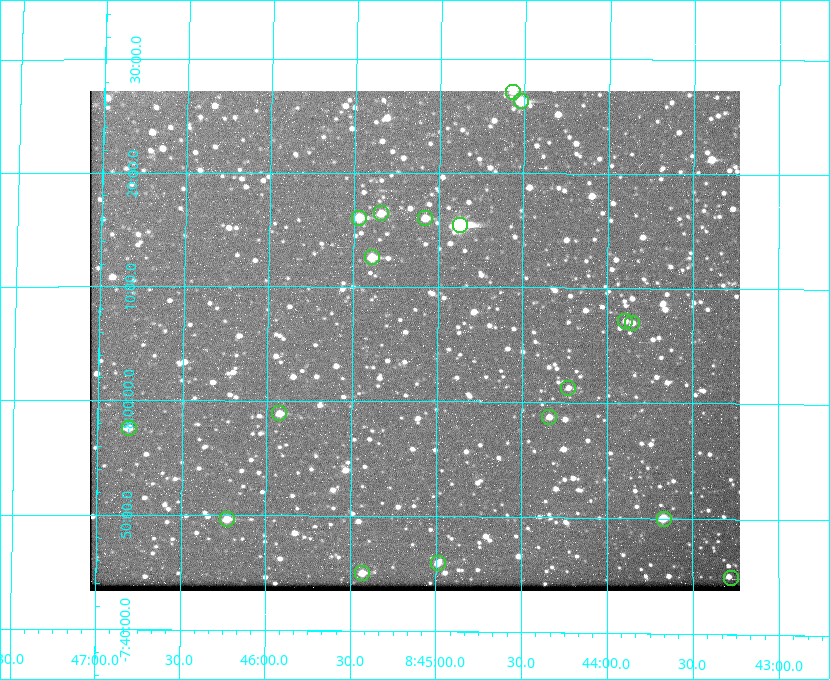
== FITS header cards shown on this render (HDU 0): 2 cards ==
NAXIS1  =                  650 / Width of table row in bytes
NAXIS2  =                  500 / Number of rows in table

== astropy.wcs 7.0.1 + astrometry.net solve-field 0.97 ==
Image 650 x 500 px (HDU 0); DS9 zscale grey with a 90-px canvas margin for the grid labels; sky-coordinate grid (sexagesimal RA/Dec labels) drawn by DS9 from the SOLVED WCS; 18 Tycho-2 reference stars matched to detected sources circled (green)
Header WCS: none
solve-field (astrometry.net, Tycho-2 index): SOLVED blind (the file carries no WCS)
Solved WCS: RA---TAN-SIP/DEC--TAN-SIP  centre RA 08:45:08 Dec -08:05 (131.28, -8.09 deg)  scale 5.25 arcsec/px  FOV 56.9' x 43.7'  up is +179 deg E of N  parity flipped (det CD > 0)
(file carries no celestial WCS; the grid is the blind solution)
Tycho-2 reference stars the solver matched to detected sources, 18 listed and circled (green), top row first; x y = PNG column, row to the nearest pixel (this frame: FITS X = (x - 90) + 1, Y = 500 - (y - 91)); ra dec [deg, ICRS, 3 dp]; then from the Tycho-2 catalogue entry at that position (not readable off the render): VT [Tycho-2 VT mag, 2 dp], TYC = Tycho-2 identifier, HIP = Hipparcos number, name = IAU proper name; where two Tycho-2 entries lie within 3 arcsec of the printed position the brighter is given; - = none
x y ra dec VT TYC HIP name
513 92 131.142 -8.452 11.09 5442-980-1 - -
521 101 131.131 -8.438 9.34 5442-845-1 - -
381 213 131.335 -8.274 10.98 5442-594-1 - -
359 218 131.367 -8.267 10.01 5442-454-1 - -
425 218 131.270 -8.267 10.78 5442-693-1 - -
460 225 131.219 -8.257 7.68 5442-1112-1 42924 -
372 257 131.348 -8.210 9.85 5442-617-1 - -
625 321 130.974 -8.119 12.03 5442-588-1 - -
632 323 130.964 -8.116 12.42 5442-381-1 - -
568 388 131.057 -8.021 12.20 5442-277-1 - -
279 413 131.481 -7.982 10.84 5442-1444-1 - -
549 417 131.085 -7.979 12.05 5442-273-1 - -
129 428 131.703 -7.959 11.45 5442-1027-1 - -
227 519 131.557 -7.828 10.76 5442-1179-1 - -
664 519 130.917 -7.832 10.58 5442-498-1 - -
438 563 131.247 -7.766 11.19 5442-426-1 - -
362 573 131.357 -7.750 10.86 5442-458-1 - -
731 578 130.819 -7.748 12.22 5442-892-1 - -